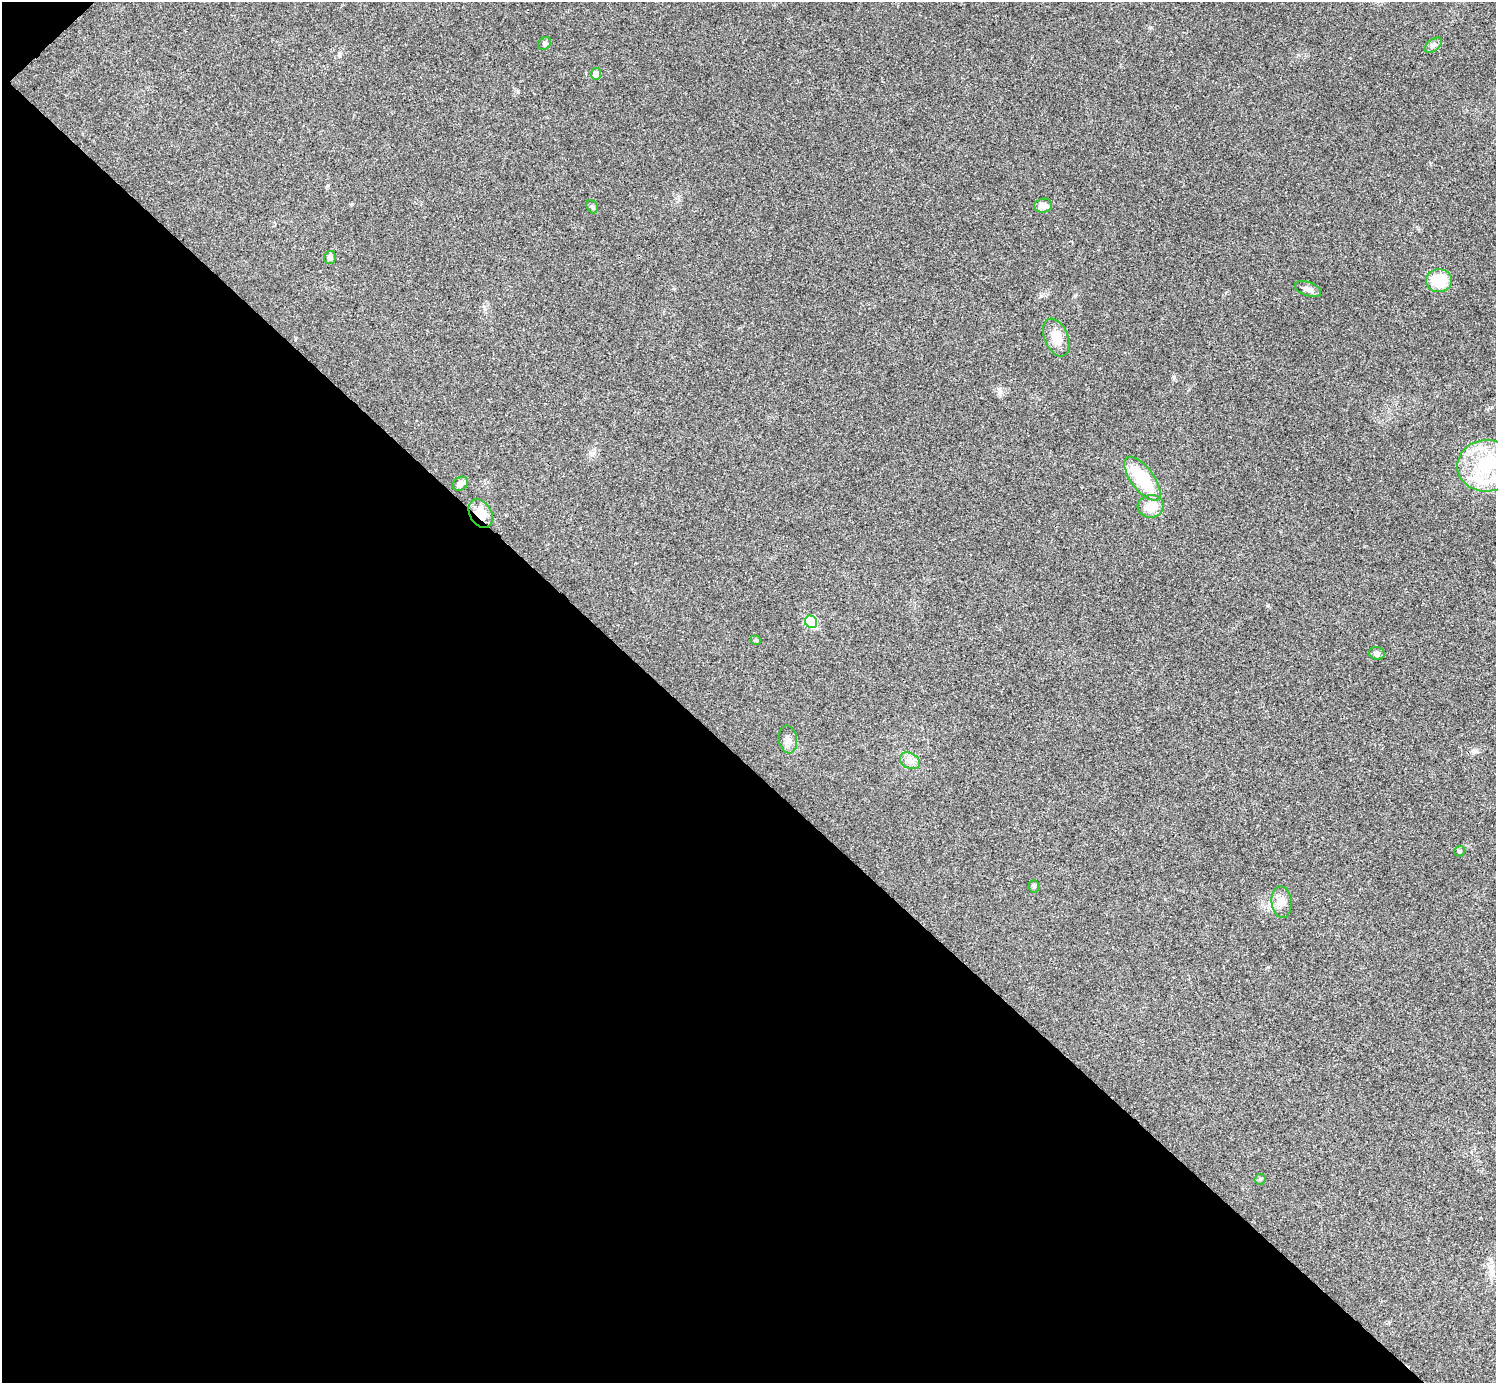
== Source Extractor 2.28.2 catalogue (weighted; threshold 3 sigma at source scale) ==
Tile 9 of 4 x 4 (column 1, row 3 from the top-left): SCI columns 6-1499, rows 1682-3062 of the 5983 x 5983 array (HDU 1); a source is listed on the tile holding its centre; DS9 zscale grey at full resolution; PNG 1498 x 1385 px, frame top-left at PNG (2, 2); each listed source drawn as its Kron ellipse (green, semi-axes under 4 px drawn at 4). Shown black and unused: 45% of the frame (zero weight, under 3 of 4 exposures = <1% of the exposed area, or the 3 px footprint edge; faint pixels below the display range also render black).
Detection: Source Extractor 2.28.2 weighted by HDU 2 'WHT'; one run over the whole footprint, this tile lists its part. Background 0.0211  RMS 0.0055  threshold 0.0246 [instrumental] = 3 sigma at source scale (4.5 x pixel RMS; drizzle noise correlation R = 1.50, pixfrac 1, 0.05/0.05 arcsec/px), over >= 5 px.
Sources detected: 25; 2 inside a brighter listed object's ellipse — not listed separately; the other 23 listed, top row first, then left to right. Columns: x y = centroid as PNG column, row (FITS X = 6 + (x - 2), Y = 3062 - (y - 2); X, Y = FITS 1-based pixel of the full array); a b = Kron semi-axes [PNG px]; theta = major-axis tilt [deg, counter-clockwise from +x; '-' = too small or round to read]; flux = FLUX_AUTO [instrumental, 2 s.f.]
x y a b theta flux
544 44 7 5 48 1.2
1433 45 10 5 37 1.7
596 74 6 5 - 3.3
1043 206 9 7 9 4.1
592 207 7 5 -67 0.96
330 257 7 6 - 1.5
1439 281 13 11 -1 18
1308 289 13 7 -19 2.4
1056 338 20 12 -68 7.9
1486 466 29 26 5 31
1142 479 26 11 -54 27
460 484 8 6 33 2.6
1151 506 13 11 6 7.7
481 514 15 11 -58 9.4
811 622 6 6 - 26
756 640 5 4 - 0.8
1377 653 8 6 -16 1.7
788 739 14 9 -81 3.1
910 761 11 7 -29 3.1
1460 851 5 5 - 0.74
1034 886 6 5 - 0.97
1282 902 16 10 -85 4.7
1260 1179 6 5 - 0.84
Overlapping masked pixels (flux is a lower limit): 1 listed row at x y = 481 514
Isophote crosses this tile's border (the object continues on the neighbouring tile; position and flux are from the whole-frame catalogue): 1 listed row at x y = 1486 466
Unlisted compact peaks at least as high as the median listed source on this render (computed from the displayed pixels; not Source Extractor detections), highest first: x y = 1174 377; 1000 391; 518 92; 1150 27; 1267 606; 1041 296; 1476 751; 352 204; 592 455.